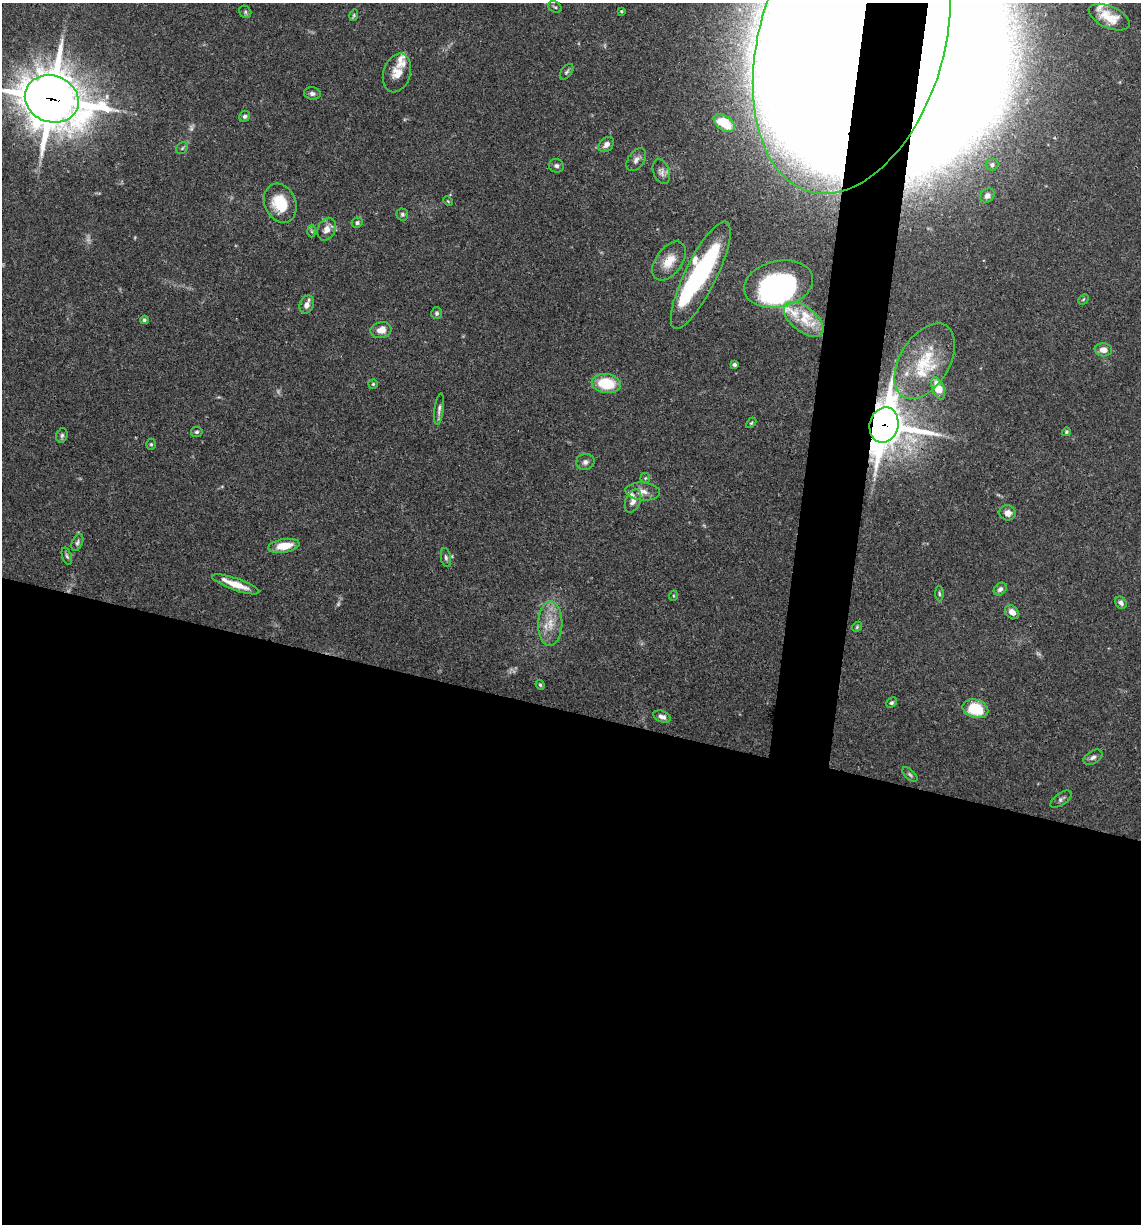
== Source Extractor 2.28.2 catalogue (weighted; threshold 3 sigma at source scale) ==
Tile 14 of 4 x 4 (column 2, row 4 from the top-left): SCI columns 1378-2516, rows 3-1224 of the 4913 x 4894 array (HDU 1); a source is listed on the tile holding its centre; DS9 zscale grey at full resolution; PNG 1143 x 1226 px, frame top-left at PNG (2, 3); each listed source drawn as its Kron ellipse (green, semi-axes under 4 px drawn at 4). Shown black and unused: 45% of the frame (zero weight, under 3 of 4 exposures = <1% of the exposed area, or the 3 px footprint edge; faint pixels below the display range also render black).
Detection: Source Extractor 2.28.2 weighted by HDU 2 'WHT'; one run over the whole footprint, this tile lists its part. Background 0.062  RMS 0.003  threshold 0.0136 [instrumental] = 3 sigma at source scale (4.5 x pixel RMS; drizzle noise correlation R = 1.50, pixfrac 1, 0.05/0.05 arcsec/px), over >= 5 px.
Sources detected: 89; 5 too faint to see at this stretch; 4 inside a brighter object's white glare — neither listed nor drawn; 9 inside a brighter listed object's ellipse — not listed separately; the other 71 listed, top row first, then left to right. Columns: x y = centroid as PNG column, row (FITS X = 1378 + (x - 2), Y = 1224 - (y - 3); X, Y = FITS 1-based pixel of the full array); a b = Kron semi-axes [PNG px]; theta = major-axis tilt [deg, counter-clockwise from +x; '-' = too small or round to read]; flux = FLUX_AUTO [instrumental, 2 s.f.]
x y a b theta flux
555 7 7 5 -30 0.54
621 11 3 2 - 0.3
245 12 6 5 - 0.6
354 15 6 4 73 0.38
1109 17 22 11 -24 5.1
852 41 157 93 74 3400
567 72 9 5 52 0.61
397 73 20 13 73 3.9
312 93 8 6 -13 0.99
52 99 27 23 -21 1200
245 116 6 5 - 0.74
724 123 12 7 -35 4.6
606 145 9 6 42 1.4
182 148 6 5 - 0.51
636 160 13 8 54 1.6
992 165 6 6 - 0.77
556 166 7 6 - 0.85
661 172 13 8 -69 1.4
987 196 8 6 42 1.1
448 201 5 3 - 0.27
280 203 20 15 -67 11
402 214 6 6 - 0.59
357 223 5 5 - 0.65
327 229 12 8 64 2.4
312 231 6 4 -88 0.4
669 261 22 13 54 5.3
701 275 59 16 64 46
778 284 35 23 13 64
1083 299 6 3 45 0.38
307 305 9 7 66 2
437 313 6 5 - 0.64
804 319 23 12 -39 6.6
144 320 4 4 - 0.62
381 330 10 8 14 3
1103 350 8 6 -6 2.3
925 361 42 24 59 16
734 365 4 3 - 0.96
373 384 4 4 - 0.38
606 384 14 9 -9 12
938 388 12 6 -69 6.2
439 409 16 4 82 1.1
751 423 6 3 45 0.36
884 425 18 14 76 880
197 432 6 5 - 0.53
1066 432 4 3 - 0.43
62 435 7 5 74 0.71
151 444 5 4 - 0.47
585 462 9 8 - 1.2
645 478 5 5 - 0.38
643 492 17 9 -5 2.6
633 501 12 7 66 1.8
1008 513 8 7 - 2
77 543 9 5 66 0.73
284 546 16 7 9 6.1
67 556 9 4 -71 0.62
446 558 9 5 -80 0.72
236 584 25 6 -19 5.1
1000 589 7 5 43 1.1
939 594 7 3 -89 0.45
673 596 5 3 - 0.29
1121 603 6 5 - 1.1
1012 612 8 6 -42 2.2
550 624 22 12 89 5.8
857 627 5 4 - 0.39
540 685 5 4 - 0.38
891 703 6 4 42 0.49
975 709 13 9 -15 12
662 717 9 5 -21 1.4
1093 757 10 6 31 1.1
910 774 9 4 -42 0.64
1061 799 12 5 36 0.91
Overlapping masked pixels (flux is a lower limit): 3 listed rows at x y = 852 41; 52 99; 884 425
Isophote crosses this tile's border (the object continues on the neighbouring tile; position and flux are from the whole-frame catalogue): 2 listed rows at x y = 852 41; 52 99